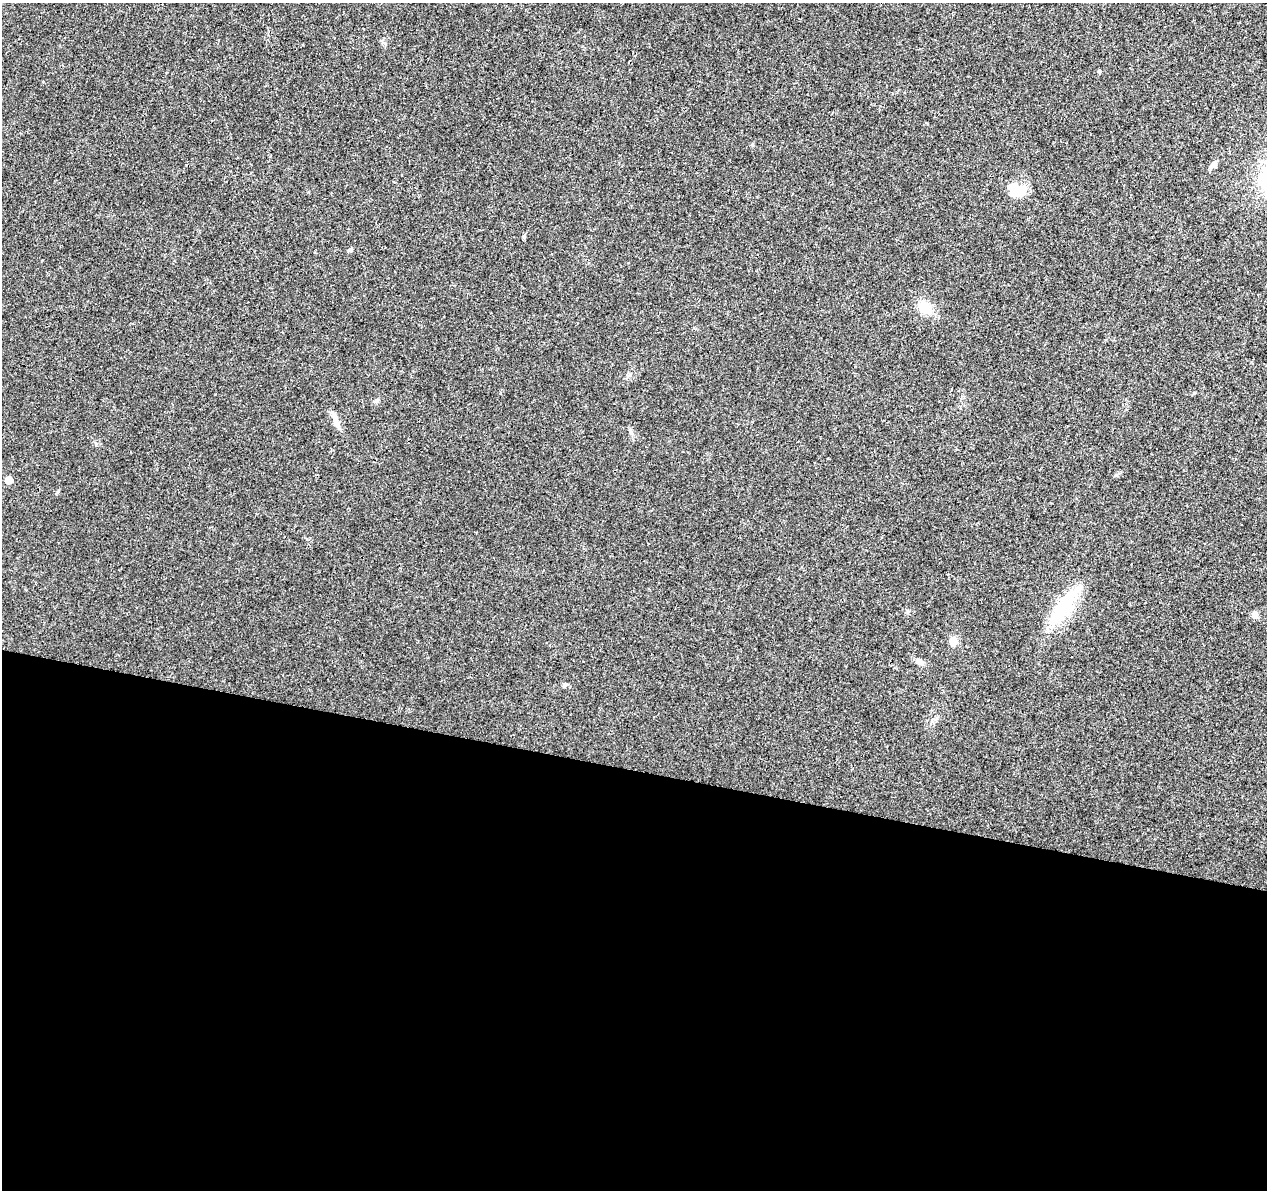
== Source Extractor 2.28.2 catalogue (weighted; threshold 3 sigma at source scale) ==
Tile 14 of 4 x 4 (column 2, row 4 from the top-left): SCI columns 1266-2530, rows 227-1414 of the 5076 x 5262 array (HDU 1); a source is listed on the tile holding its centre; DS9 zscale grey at full resolution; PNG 1269 x 1192 px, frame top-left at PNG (2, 3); no overlay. Shown black and unused: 35% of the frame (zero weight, under 3 of 4 exposures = <1% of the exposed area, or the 3 px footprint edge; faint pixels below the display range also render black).
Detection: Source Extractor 2.28.2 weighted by HDU 2 'WHT'; one run over the whole footprint, this tile lists its part. Background 0.0223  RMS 0.003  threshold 0.0135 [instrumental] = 3 sigma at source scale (4.5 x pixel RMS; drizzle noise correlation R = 1.50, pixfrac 1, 0.0396/0.0396 arcsec/px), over >= 5 px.
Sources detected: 14; all 14 listed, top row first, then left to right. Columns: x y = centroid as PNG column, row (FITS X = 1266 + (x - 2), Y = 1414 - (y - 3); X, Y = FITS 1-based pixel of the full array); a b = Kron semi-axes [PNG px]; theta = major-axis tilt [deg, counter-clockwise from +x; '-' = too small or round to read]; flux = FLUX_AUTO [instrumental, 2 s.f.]
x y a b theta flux
1099 71 4 3 - 0.64
1211 166 11 6 37 0.98
1016 190 19 15 -28 5.9
524 237 5 4 - 0.37
350 250 6 5 - 0.48
925 308 12 11 - 6.6
335 419 20 6 -67 2
631 432 7 5 -61 0.64
9 480 5 5 - 4
1064 607 55 15 56 17
1255 615 10 7 -49 1
953 641 12 9 71 2.2
919 662 12 6 -38 1.3
566 685 6 4 29 0.5
Unlisted compact peaks at least as high as the median listed source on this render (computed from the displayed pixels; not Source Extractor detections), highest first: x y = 96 444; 752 145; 1116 475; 58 491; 907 611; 385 43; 376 401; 215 394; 1194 393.